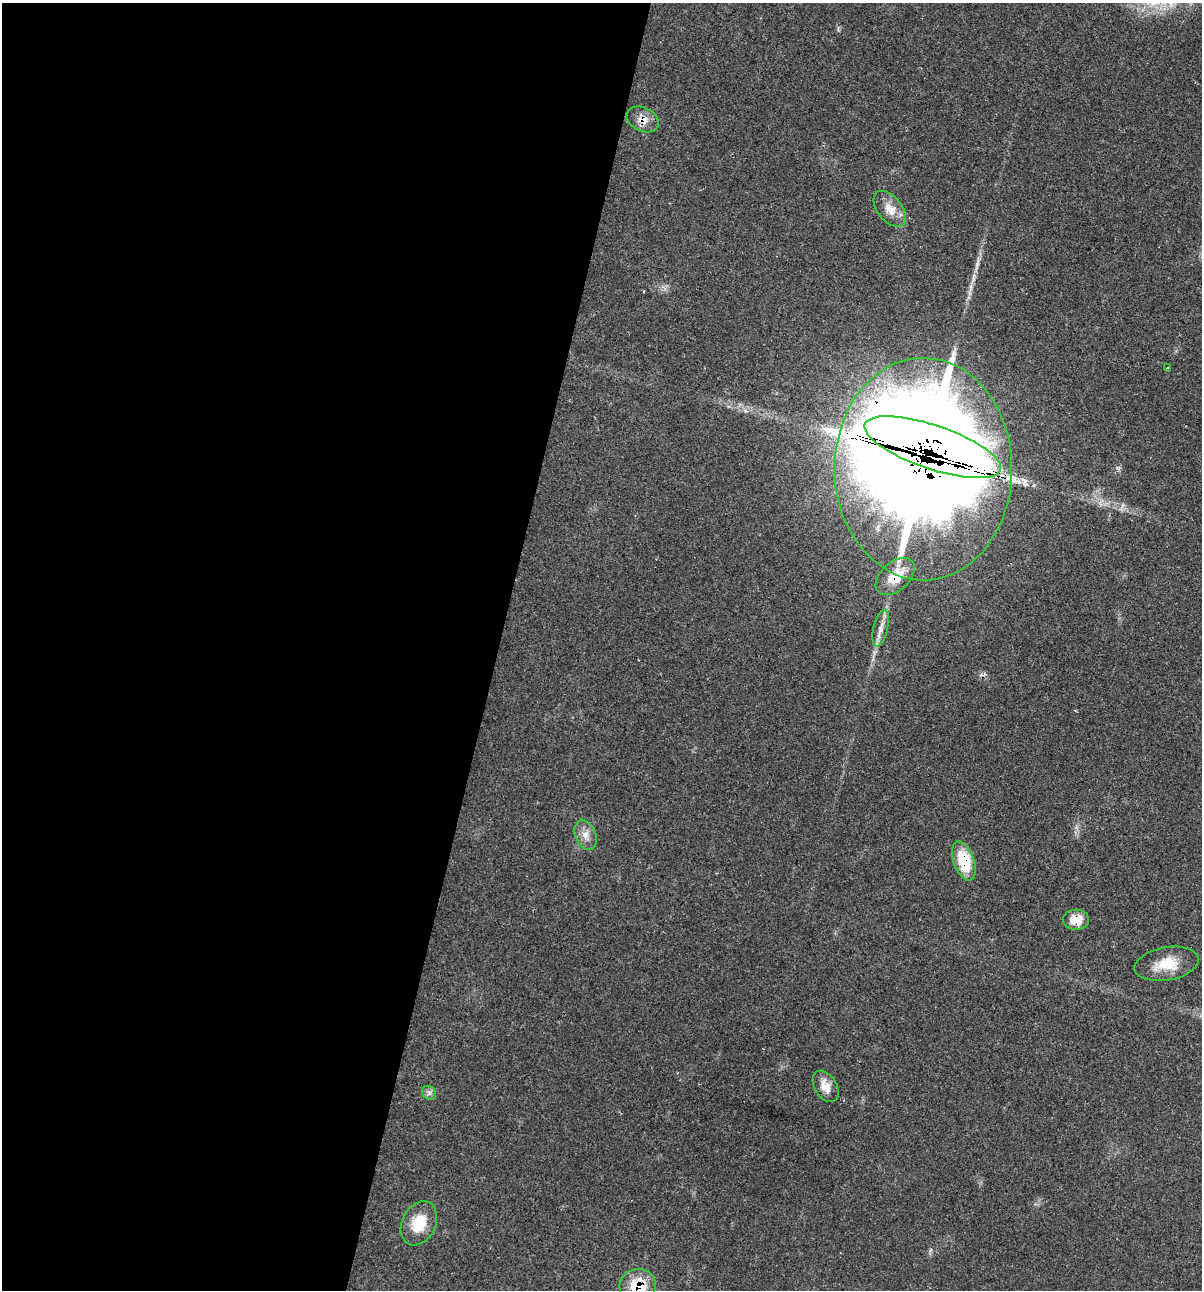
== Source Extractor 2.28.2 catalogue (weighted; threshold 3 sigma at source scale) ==
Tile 5 of 4 x 4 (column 1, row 2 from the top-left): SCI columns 124-1323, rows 2579-3866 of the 5169 x 5155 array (HDU 1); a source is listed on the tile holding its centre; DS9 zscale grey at full resolution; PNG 1204 x 1292 px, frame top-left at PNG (2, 3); each listed source drawn as its Kron ellipse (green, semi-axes under 4 px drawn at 4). Shown black and unused: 41% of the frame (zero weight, under 2 of 3 exposures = <1% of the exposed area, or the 3 px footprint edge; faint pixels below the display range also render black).
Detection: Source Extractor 2.28.2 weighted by HDU 2 'WHT'; one run over the whole footprint, this tile lists its part. Background 0.0685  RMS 0.0055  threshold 0.0247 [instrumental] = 3 sigma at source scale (4.5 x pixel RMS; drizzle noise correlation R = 1.50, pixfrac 1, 0.05/0.05 arcsec/px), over >= 5 px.
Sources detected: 17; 2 inside a brighter listed object's ellipse — not listed separately; the other 15 listed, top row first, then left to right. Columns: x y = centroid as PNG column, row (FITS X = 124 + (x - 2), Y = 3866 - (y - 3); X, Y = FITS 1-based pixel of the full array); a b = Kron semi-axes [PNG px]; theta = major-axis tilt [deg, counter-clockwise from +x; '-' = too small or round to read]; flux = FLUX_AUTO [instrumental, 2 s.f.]
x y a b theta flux
643 119 17 12 -26 6.6
890 209 21 12 -51 8
1168 368 4 3 - 0.85
933 447 71 22 -19 4700
923 469 111 89 -90 4600
895 576 23 14 42 12
881 628 18 7 76 4.5
585 835 16 10 -68 5.3
964 861 20 10 -70 23
1076 920 13 10 1 8.6
1167 964 32 16 10 16
826 1086 17 11 -58 6.8
429 1093 8 6 -46 1.8
419 1223 23 16 63 16
638 1286 18 17 - 21
Overlapping masked pixels (flux is a lower limit): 7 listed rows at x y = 643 119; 933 447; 923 469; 895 576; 964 861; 1076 920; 638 1286
Isophote crosses this tile's border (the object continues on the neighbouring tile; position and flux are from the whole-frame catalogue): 1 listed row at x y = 638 1286